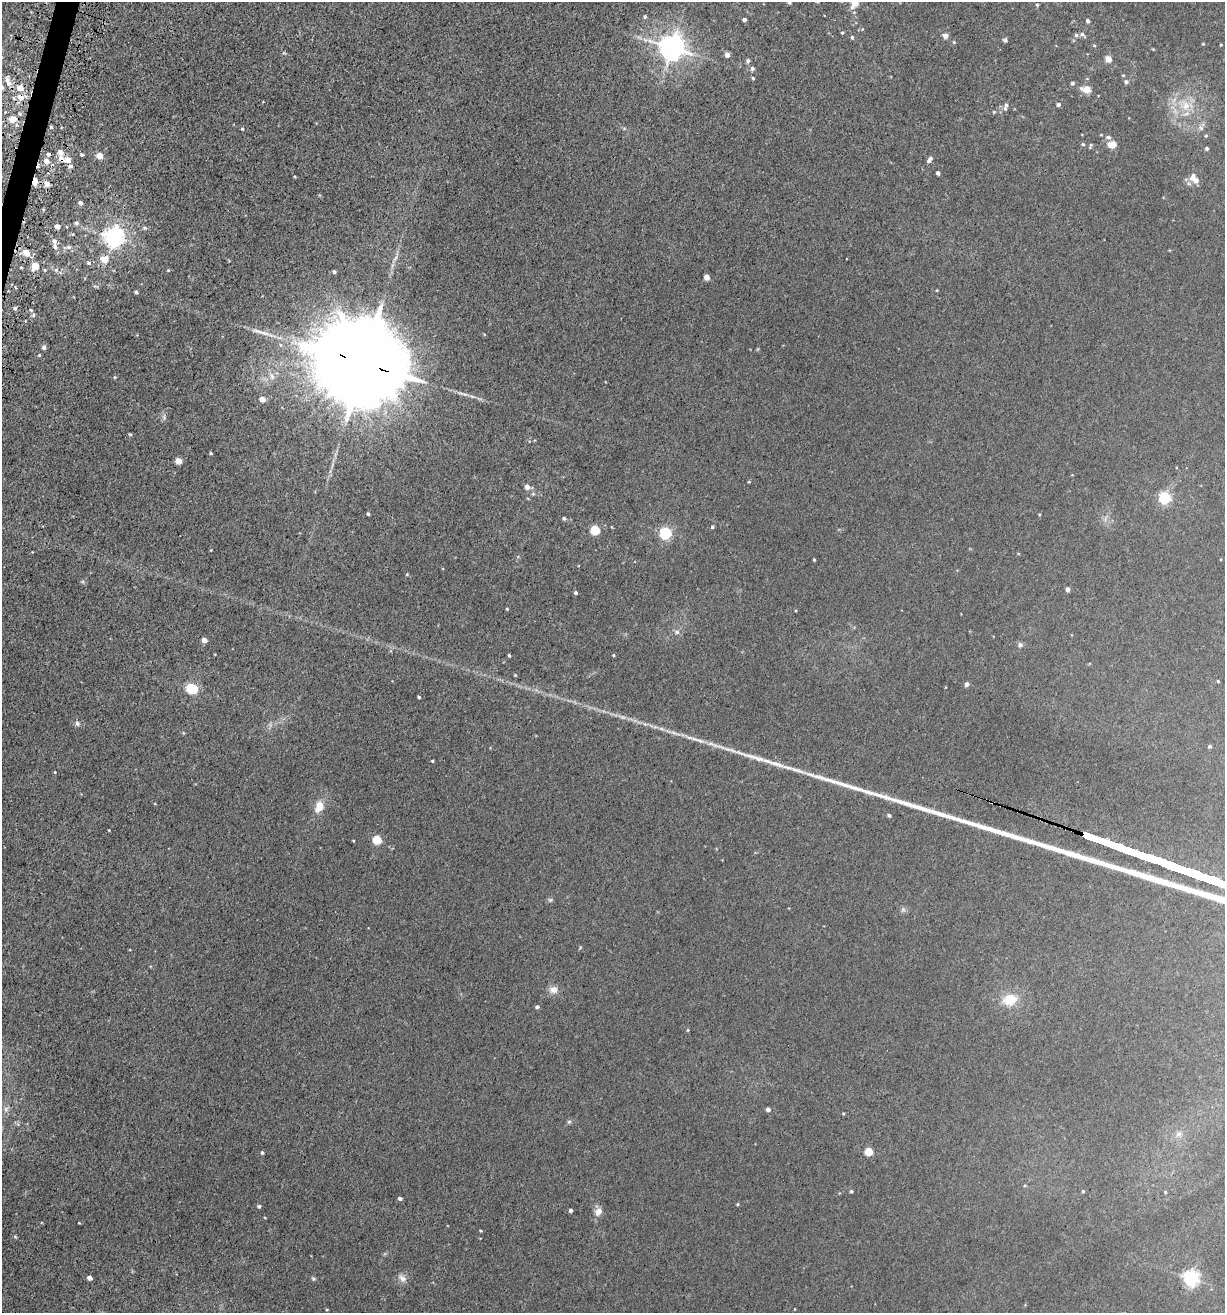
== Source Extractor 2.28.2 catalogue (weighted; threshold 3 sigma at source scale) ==
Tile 11 of 4 x 4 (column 3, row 3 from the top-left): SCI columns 2623-3845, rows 1371-2681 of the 5414 x 5354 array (HDU 1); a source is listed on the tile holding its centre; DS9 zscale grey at full resolution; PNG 1227 x 1315 px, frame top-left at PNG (2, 2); no overlay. Shown black and unused: <1% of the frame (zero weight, under 3 of 5 exposures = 5% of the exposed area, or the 3 px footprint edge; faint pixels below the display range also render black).
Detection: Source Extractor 2.28.2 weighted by HDU 2 'WHT'; one run over the whole footprint, this tile lists its part. Background 0.0209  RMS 0.003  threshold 0.0135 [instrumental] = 3 sigma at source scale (4.5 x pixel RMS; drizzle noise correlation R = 1.50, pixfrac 1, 0.05/0.05 arcsec/px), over >= 5 px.
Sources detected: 143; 1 too faint to see at this stretch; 2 cosmic-ray / hot-pixel residue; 2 long thin detections or spike segments (spike, bleed or trail) — not listed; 4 inside a brighter listed object's ellipse — not listed separately; the other 134 listed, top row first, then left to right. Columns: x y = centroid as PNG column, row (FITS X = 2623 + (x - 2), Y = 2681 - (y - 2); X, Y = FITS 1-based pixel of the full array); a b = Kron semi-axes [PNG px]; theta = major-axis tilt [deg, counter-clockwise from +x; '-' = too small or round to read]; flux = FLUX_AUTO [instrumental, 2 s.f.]
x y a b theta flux
789 3 4 3 - 0.34
855 3 6 5 - 6.2
1037 5 4 4 - 0.35
645 16 5 5 - 0.45
744 20 4 4 - 0.96
1088 21 4 4 - 0.82
842 33 4 4 - 0.35
1082 34 8 5 -37 0.8
945 36 6 6 - 1.3
852 37 5 4 - 0.45
1005 40 6 5 - 0.55
954 42 4 4 - 0.31
1203 44 3 3 - 0.22
1221 45 4 2 - 0.22
672 47 9 8 - 340
1153 49 5 3 - 0.24
727 55 5 4 - 1.6
1108 59 5 5 - 3.4
748 61 6 5 - 0.72
752 68 6 5 - 0.75
753 78 4 4 - 0.35
8 82 13 6 -72 2.3
1126 82 5 5 - 0.75
1072 83 5 4 - 0.5
20 88 6 5 - 3.8
1087 89 7 5 -11 4.8
20 97 8 7 - 2.7
1058 104 4 4 - 0.73
1006 106 11 4 77 0.93
1185 106 14 12 -75 4.7
994 112 5 4 - 0.33
12 119 5 5 - 4.3
51 127 4 4 - 0.48
1201 128 7 5 -46 0.77
242 129 4 3 - 0.38
1206 136 4 4 - 0.33
1108 137 7 5 -9 0.76
1083 144 5 4 - 0.44
1112 144 9 6 -2 3.4
1090 146 8 3 81 0.33
1207 148 4 4 - 0.67
60 152 5 5 - 2.1
48 154 4 3 - 0.78
82 155 3 3 - 0.49
100 156 5 4 - 3.9
67 160 6 6 - 2.3
929 160 8 4 52 1.1
46 161 5 5 - 2.8
938 173 4 3 - 0.74
295 177 4 3 - 0.25
1195 180 11 6 -27 2.3
35 181 7 4 87 2.8
47 184 5 5 - 2.8
80 203 4 3 - 0.95
76 223 5 5 - 0.63
57 226 4 4 - 1.9
145 228 7 4 -1 0.5
114 237 7 7 - 160
55 247 11 6 -69 1.1
68 247 7 5 13 0.72
26 253 8 7 - 3
104 259 9 8 - 2.9
89 263 6 5 - 0.62
35 266 5 5 - 6
56 270 6 5 - 0.6
168 270 4 4 - 0.25
334 272 3 3 - 0.71
706 277 4 4 - 3.2
136 292 4 3 - 0.55
15 308 4 4 - 0.63
33 315 5 5 - 0.56
44 347 4 4 - 1.2
39 355 4 3 - 0.3
363 363 34 20 -22 8900
272 376 10 6 -59 1.3
115 377 4 4 - 0.32
262 399 5 4 - 2.7
130 434 4 4 - 0.32
211 453 4 3 - 0.38
178 461 4 4 - 4.8
527 487 5 5 - 1.7
533 494 6 4 -18 0.4
1165 498 5 5 - 44
368 514 3 3 - 0.52
564 518 4 4 - 0.66
712 527 4 4 - 0.42
595 530 5 5 - 18
665 533 5 5 - 44
814 560 3 2 - 0.31
1068 589 4 4 - 1.2
576 593 4 4 - 0.65
507 609 3 3 - 0.3
677 632 7 6 - 0.85
204 640 4 4 - 2.3
1020 645 7 6 - 0.74
509 655 3 3 - 0.4
613 655 4 3 - 0.3
1218 681 3 3 - 0.32
967 684 5 4 - 1.1
192 688 7 5 -18 27
419 697 3 3 - 0.48
77 723 6 6 - 0.79
1210 746 4 4 - 0.55
432 761 4 3 - 0.3
55 772 4 3 - 0.23
319 807 16 11 68 3.6
889 815 4 4 - 0.54
109 830 3 2 - 0.22
377 839 5 5 - 12
353 841 3 2 - 0.23
553 990 13 10 10 1.9
1010 999 15 12 11 6.9
537 1007 4 4 - 0.73
688 1030 4 4 - 0.26
6 1109 8 7 - 0.98
768 1109 4 4 - 1.1
569 1122 6 5 - 0.49
1179 1134 9 6 41 1.1
869 1151 5 5 - 9.4
262 1153 4 3 - 0.45
851 1191 4 3 - 0.46
1083 1191 4 4 - 0.32
1165 1192 4 4 - 0.29
400 1198 4 3 - 0.84
737 1204 4 3 - 0.31
259 1206 4 4 - 0.66
571 1210 3 3 - 0.73
598 1211 10 8 53 1.9
481 1231 4 3 - 0.31
15 1237 5 3 - 0.32
89 1278 4 4 - 2.1
402 1278 13 8 -51 1.6
1191 1278 6 6 - 95
327 1309 4 3 - 0.23
Overlapping masked pixels (flux is a lower limit): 4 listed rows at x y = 20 97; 35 181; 47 184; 363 363
Isophote crosses this tile's border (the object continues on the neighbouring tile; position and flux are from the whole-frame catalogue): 1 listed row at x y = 855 3